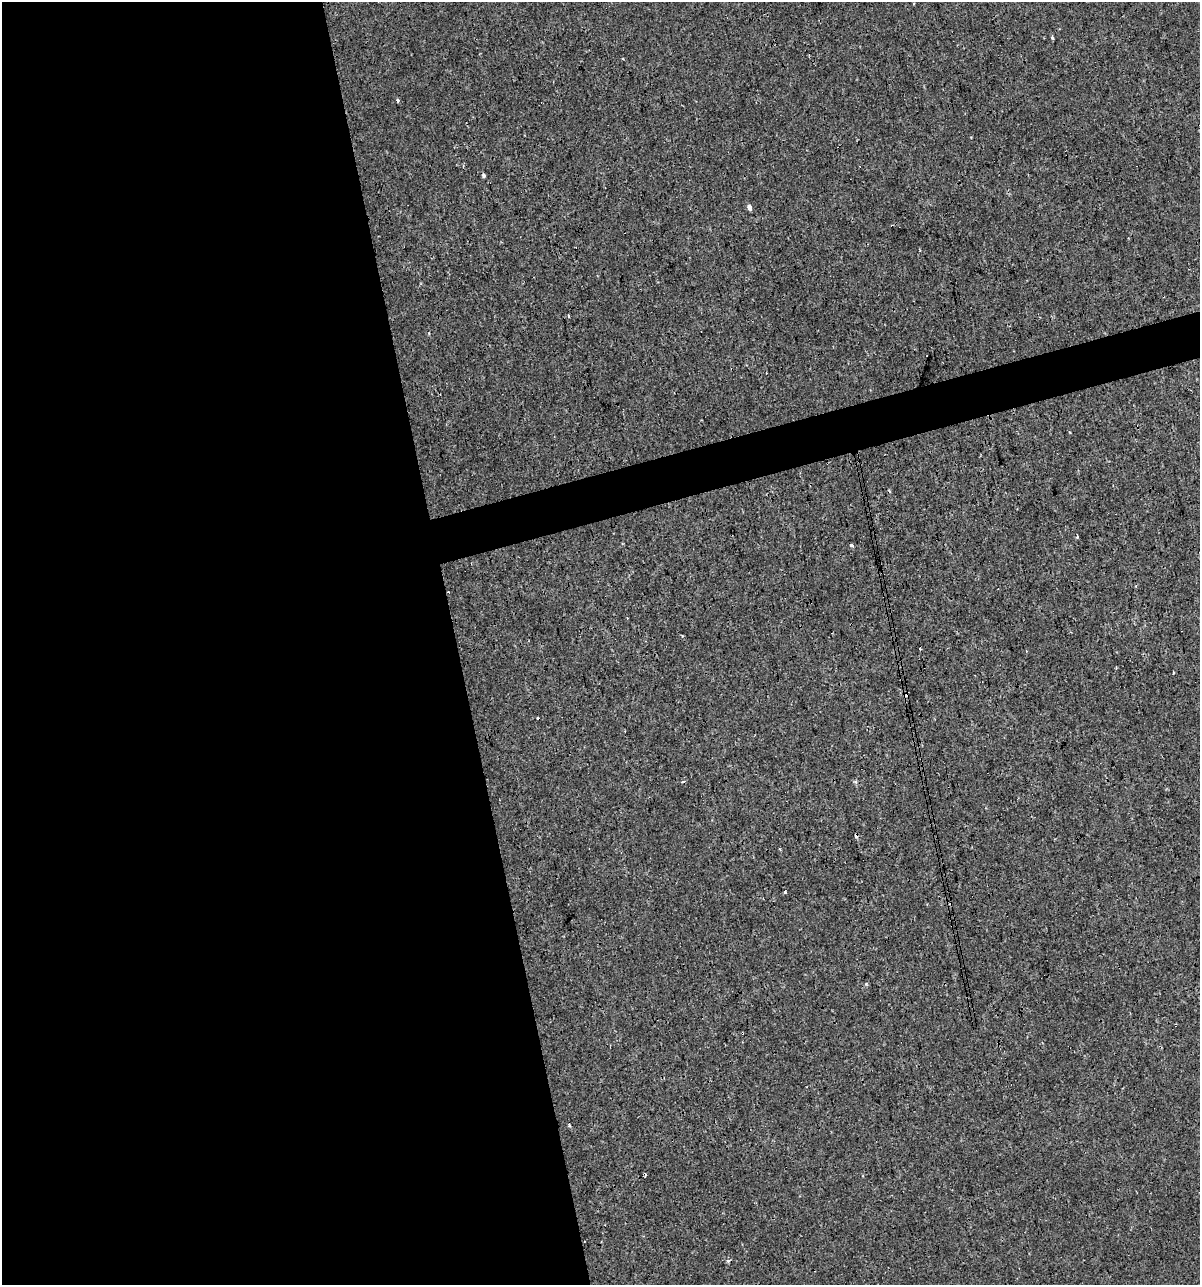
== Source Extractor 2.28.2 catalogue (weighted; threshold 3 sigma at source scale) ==
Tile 9 of 4 x 4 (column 1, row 3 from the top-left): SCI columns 46-1243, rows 1284-2566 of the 4930 x 5132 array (HDU 1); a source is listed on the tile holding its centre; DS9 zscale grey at full resolution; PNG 1202 x 1287 px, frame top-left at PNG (2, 2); no overlay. Shown black and unused: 40% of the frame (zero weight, under 3 of 4 exposures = <1% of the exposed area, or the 3 px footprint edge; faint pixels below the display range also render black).
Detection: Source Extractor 2.28.2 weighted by HDU 2 'WHT'; one run over the whole footprint, this tile lists its part. Background 1.50e-04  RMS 0.0017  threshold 0.00779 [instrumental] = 3 sigma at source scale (4.5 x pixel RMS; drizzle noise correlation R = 1.50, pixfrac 1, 0.0396/0.0396 arcsec/px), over >= 5 px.
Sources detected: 21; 8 cosmic-ray / hot-pixel residue — not listed; the other 13 listed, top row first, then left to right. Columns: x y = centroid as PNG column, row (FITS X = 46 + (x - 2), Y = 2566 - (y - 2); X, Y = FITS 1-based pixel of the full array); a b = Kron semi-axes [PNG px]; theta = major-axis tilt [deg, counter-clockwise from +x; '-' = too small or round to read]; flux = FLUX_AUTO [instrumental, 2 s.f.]
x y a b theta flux
1052 38 4 3 - 0.24
623 59 4 2 - 0.13
397 100 4 4 - 0.25
749 207 5 4 - 0.84
568 316 4 2 - 0.31
766 373 2 2 - 0.15
1077 537 3 3 - 0.37
851 545 4 4 - 0.46
627 618 3 2 - 0.13
920 649 2 2 - 0.17
683 782 5 3 - 0.26
785 892 4 3 - 0.79
728 1261 5 3 - 0.42